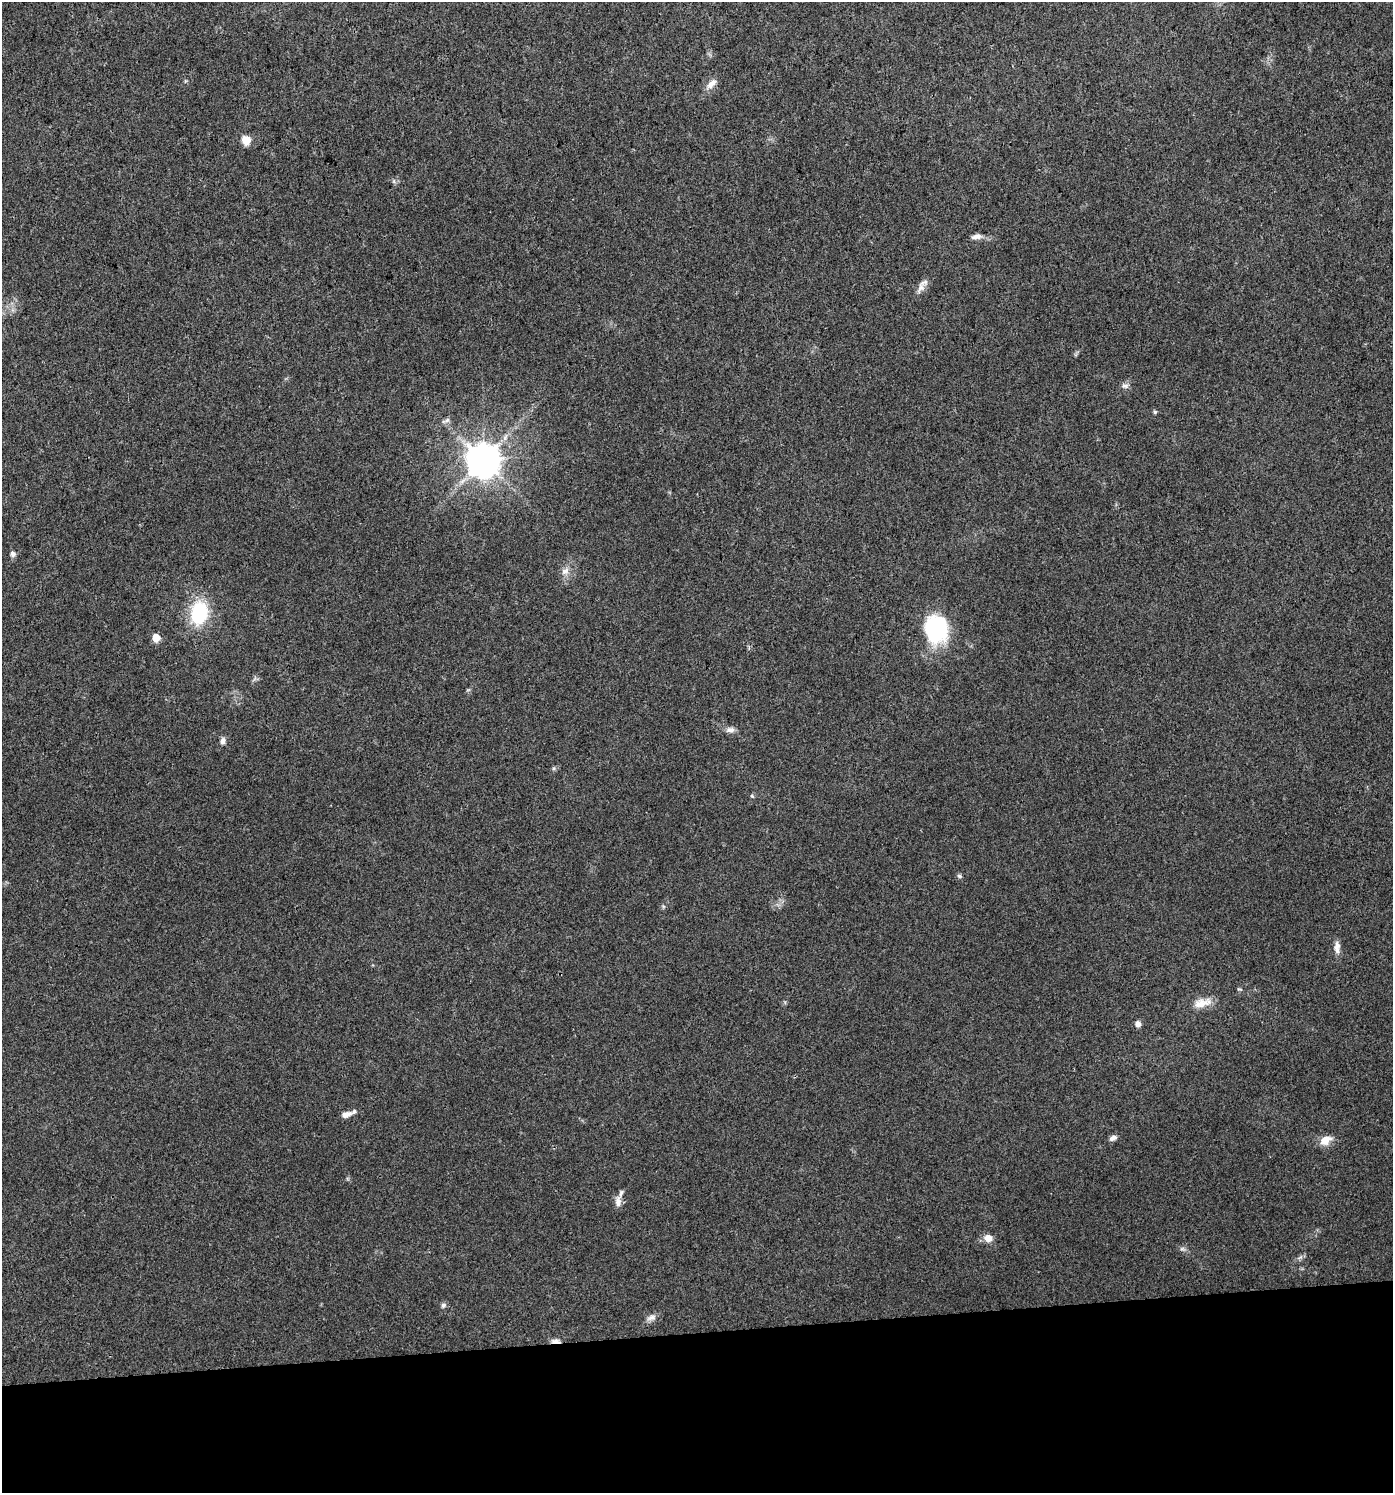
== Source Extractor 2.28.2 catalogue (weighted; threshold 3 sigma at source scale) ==
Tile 8 of 3 x 3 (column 2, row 3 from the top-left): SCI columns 1435-2825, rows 1-1491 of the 4218 x 4472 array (HDU 1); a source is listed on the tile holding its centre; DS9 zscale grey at full resolution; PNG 1395 x 1495 px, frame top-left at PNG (2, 2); no overlay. Shown black and unused: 11% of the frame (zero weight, under 3 of 4 exposures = <1% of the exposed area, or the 3 px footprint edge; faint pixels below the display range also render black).
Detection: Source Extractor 2.28.2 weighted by HDU 2 'WHT'; one run over the whole footprint, this tile lists its part. Background 0.0306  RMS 0.0039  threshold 0.0176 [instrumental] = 3 sigma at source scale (4.5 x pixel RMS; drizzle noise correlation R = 1.50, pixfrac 1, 0.0396/0.0396 arcsec/px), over >= 5 px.
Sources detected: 32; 2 inside a brighter listed object's ellipse — not listed separately; the other 30 listed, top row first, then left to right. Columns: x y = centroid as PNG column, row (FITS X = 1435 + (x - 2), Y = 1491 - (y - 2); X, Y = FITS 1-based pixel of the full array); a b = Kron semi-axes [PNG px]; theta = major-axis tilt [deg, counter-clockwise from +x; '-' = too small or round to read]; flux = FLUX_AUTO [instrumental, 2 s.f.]
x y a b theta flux
712 84 17 8 44 2.9
246 140 7 6 - 7.7
394 181 6 4 73 0.59
976 237 14 7 13 2.1
921 287 16 8 63 2.6
1125 386 10 6 -6 1.4
1155 412 5 5 - 0.56
446 421 14 5 22 1.4
483 460 10 9 - 900
13 554 6 5 - 1.5
565 571 11 9 35 2.5
199 613 23 16 78 26
936 629 28 23 87 36
156 637 5 5 - 7.4
730 730 12 7 1 1.9
223 741 9 6 84 1.6
752 796 5 3 - 0.49
959 876 7 5 -22 0.7
1337 946 13 8 77 2.4
1202 1003 26 10 14 5.1
1138 1024 5 5 - 2.7
346 1114 11 6 14 2.6
1113 1138 9 6 25 1.6
1325 1140 15 10 30 4.4
618 1202 13 7 -83 2.4
988 1238 8 7 - 4.2
1182 1249 7 4 1 0.81
443 1305 7 6 - 1
651 1318 13 8 21 2.1
556 1341 10 5 -4 3.3
Overlapping masked pixels (flux is a lower limit): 1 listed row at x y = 556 1341